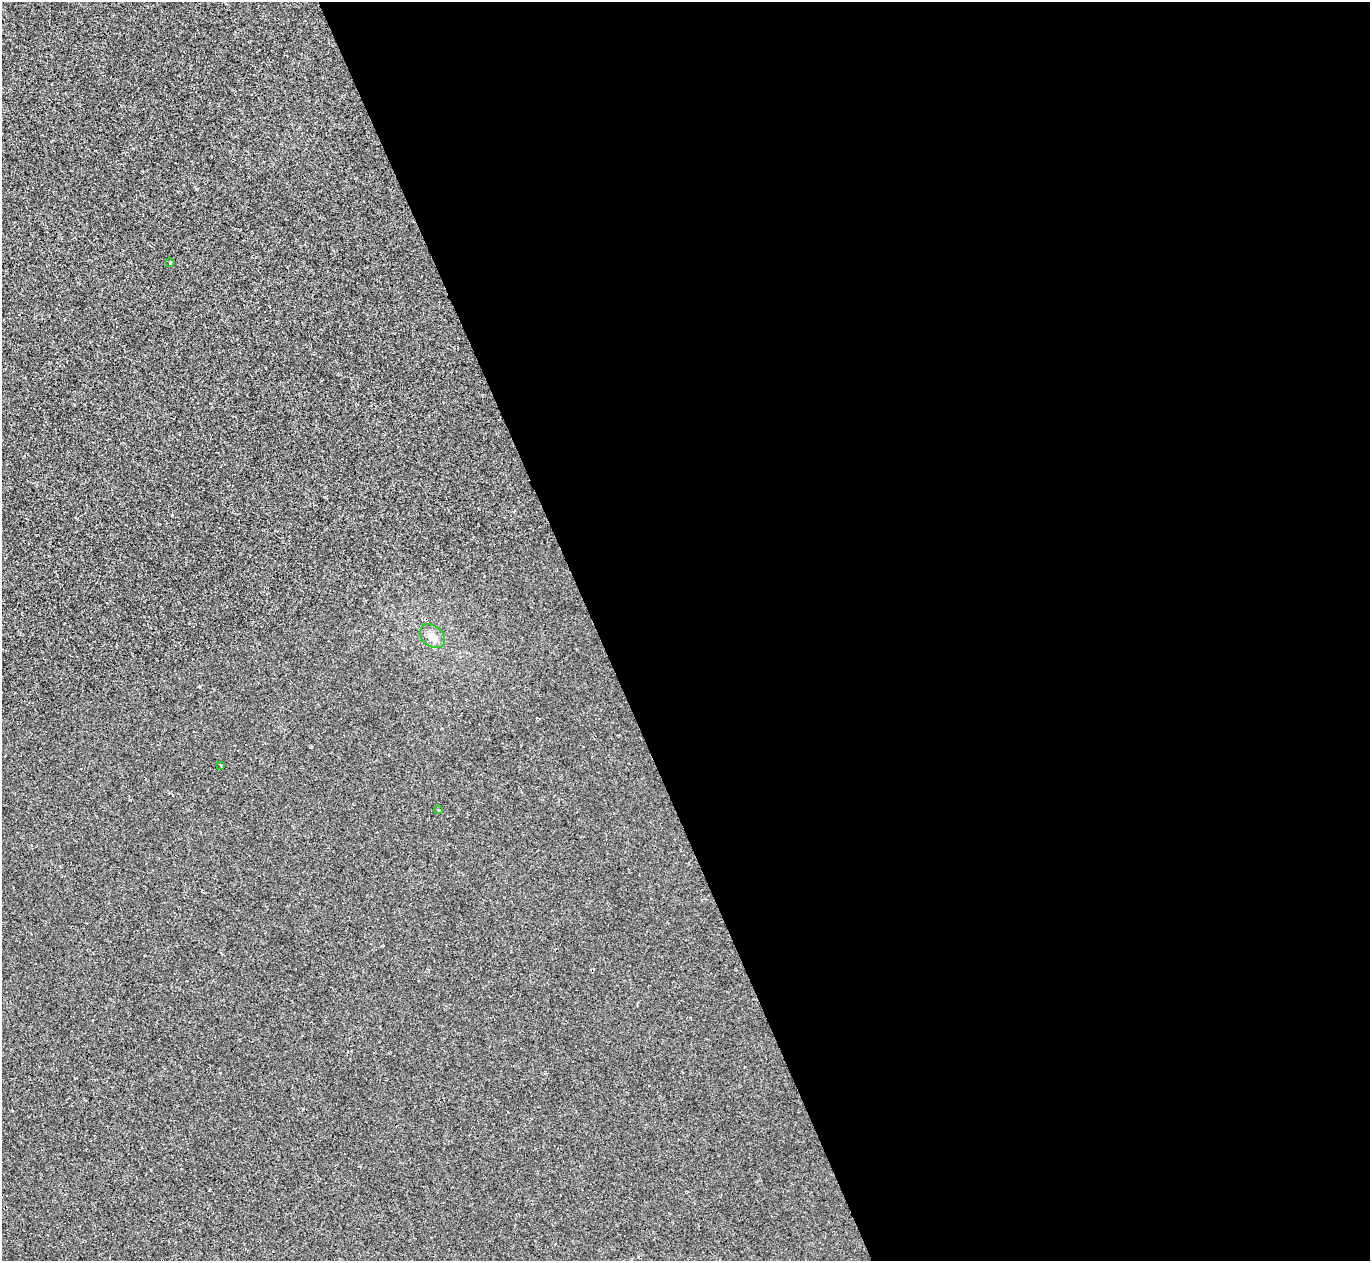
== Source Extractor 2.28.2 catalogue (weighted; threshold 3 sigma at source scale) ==
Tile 8 of 4 x 4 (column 4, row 2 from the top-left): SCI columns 4104-5471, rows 2665-3923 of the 5471 x 5459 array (HDU 1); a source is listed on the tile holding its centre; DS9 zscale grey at full resolution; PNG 1372 x 1263 px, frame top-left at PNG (2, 2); each listed source drawn as its Kron ellipse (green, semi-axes under 4 px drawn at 4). Shown black and unused: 57% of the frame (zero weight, under 2 of 3 exposures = <1% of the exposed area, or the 3 px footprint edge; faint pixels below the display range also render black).
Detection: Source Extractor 2.28.2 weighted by HDU 2 'WHT'; one run over the whole footprint, this tile lists its part. Background -4.43e-06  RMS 0.0032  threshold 0.0146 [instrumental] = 3 sigma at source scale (4.5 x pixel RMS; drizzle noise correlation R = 1.50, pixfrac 1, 0.05/0.05 arcsec/px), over >= 5 px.
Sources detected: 4; all 4 listed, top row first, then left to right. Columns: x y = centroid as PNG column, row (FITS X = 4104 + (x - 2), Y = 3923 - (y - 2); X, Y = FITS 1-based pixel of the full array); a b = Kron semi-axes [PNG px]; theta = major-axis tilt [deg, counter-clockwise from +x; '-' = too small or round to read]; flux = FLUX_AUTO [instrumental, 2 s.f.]
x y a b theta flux
170 262 4 3 - 0.38
432 636 14 10 -43 2.6
220 765 3 2 - 0.28
439 810 4 3 - 0.27